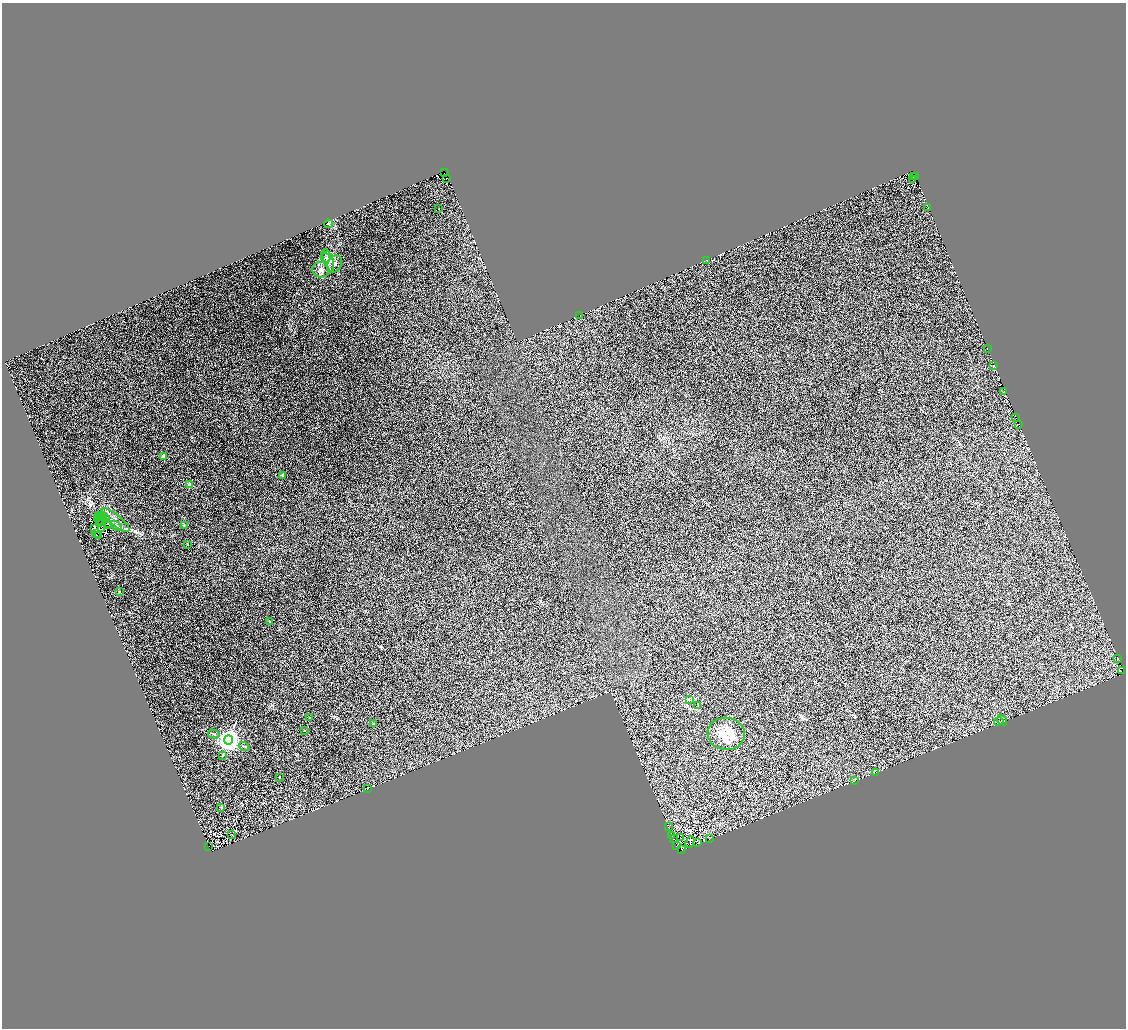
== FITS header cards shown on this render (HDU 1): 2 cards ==
NAXIS1  =                 2248
NAXIS2  =                 2052

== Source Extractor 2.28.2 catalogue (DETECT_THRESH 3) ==
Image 2248 x 2052 px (HDU 1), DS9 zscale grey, zoomed out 1/2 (1 PNG px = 2 x 2 image px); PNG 1128 x 1030 px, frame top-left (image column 1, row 2051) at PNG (2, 3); each listed source drawn as its Kron ellipse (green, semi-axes under 4 px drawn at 4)
Background 0.0483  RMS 0.021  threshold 0.0622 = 3 sigma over >= 5 px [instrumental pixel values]
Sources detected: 121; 50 cannot appear on this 1/2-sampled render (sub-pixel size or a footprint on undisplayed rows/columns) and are neither listed nor drawn; the other 71 listed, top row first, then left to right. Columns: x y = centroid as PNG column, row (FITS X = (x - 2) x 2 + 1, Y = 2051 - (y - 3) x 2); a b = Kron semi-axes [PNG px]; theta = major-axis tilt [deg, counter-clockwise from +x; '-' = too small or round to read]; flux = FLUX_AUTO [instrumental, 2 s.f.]
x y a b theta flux
444 173 3 1 - 80
915 176 2 1 - 100
913 177 2 1 - 39
446 179 2 1 - 60
913 180 3 1 - 68
928 207 4 1 - 1.5
439 209 2 1 - 1.4
329 224 4 2 - 3.3
326 257 5 4 - 7.1
328 260 11 5 -71 16
706 260 3 2 - 1.4
334 264 9 7 60 18
321 270 8 8 - 18
580 315 2 1 - 1.3
987 349 3 1 - 1.1
994 365 2 1 - 1
1004 391 2 1 - 1.2
1016 417 3 1 - 13
1019 424 2 1 - 4
163 456 3 2 - 34
282 475 3 2 - 17
190 485 2 2 - 86
98 515 2 1 - 8.2
102 516 3 2 - 3
97 518 3 1 - 1
100 518 2 1 - 1.4
105 518 3 1 - 0.51
100 520 2 1 - 2.4
115 520 17 5 -39 18
99 524 2 1 - 3
107 524 2 1 - 1.8
184 525 3 3 - 2.7
108 526 2 1 - 0.47
116 526 6 3 -34 7.3
94 529 2 2 - 2.1
102 529 3 1 - 1.5
96 534 2 1 - 1.7
99 535 3 1 - 4.3
187 544 2 2 - 3.8
119 592 2 2 - 1.9
269 621 2 2 - 5.9
1118 658 4 1 - 1.3
1121 671 2 1 - 4.2
689 699 3 3 - 3
698 705 3 2 - 3.1
310 718 2 2 - 9.3
1002 720 6 4 -56 6.2
999 721 5 4 - 5.3
373 724 2 2 - 9.8
304 730 2 2 - 2.2
214 734 6 2 -14 3.9
726 734 18 16 -7 110
228 740 4 4 - 3900
244 746 5 2 - 3.4
222 756 3 2 - 2.5
876 772 2 1 - 0.84
279 777 2 2 - 5.3
854 781 3 1 - 1.3
368 788 2 1 - 1
221 807 3 3 - 3.3
668 827 3 2 - 2
231 834 3 2 - 2
672 836 3 1 - 1.5
673 838 2 1 - 1.3
680 838 2 1 - 1.1
710 838 3 1 - 1.2
690 842 6 2 65 3.4
698 843 3 1 - 1.2
208 846 2 1 - 2.3
676 846 2 1 - 10
682 850 2 1 - 8.2
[50 sub-pixel or undisplayed-footprint detections neither listed nor drawn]